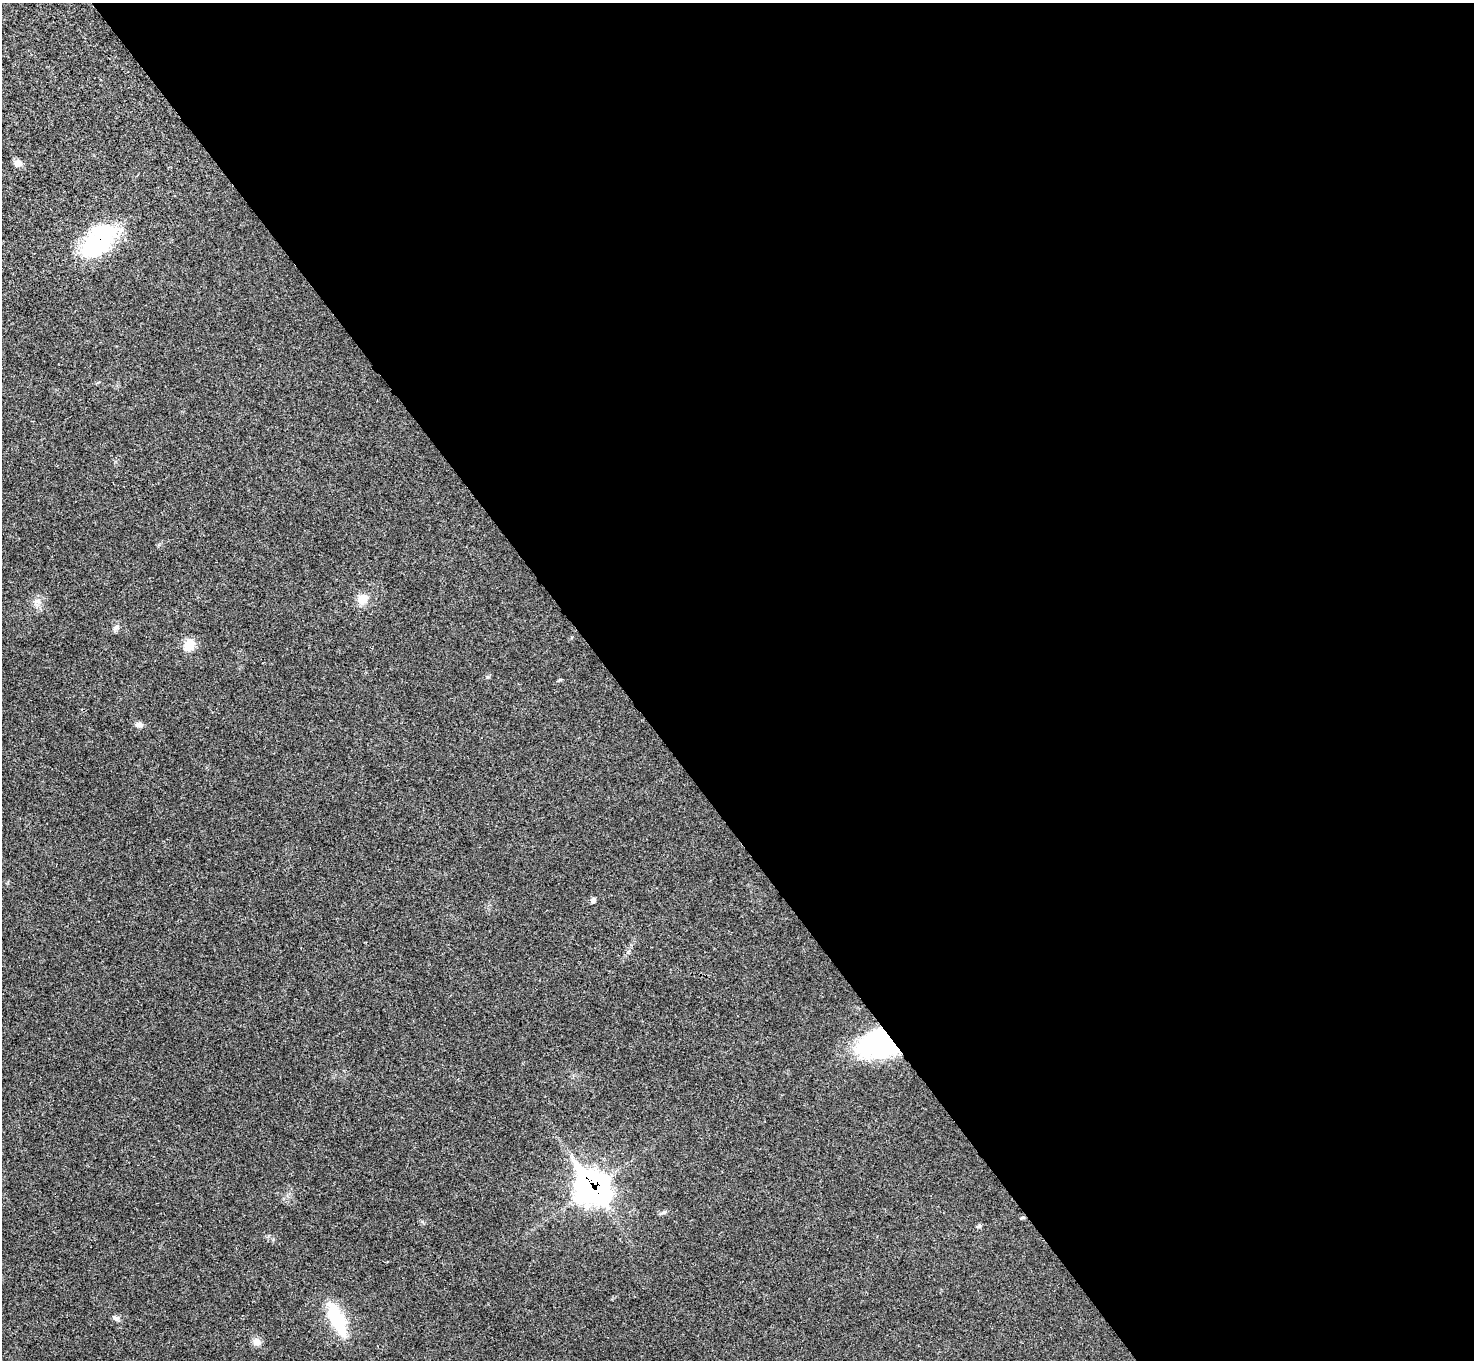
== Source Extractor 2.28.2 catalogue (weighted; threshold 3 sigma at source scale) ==
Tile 8 of 4 x 4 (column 4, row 2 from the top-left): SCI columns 4418-5889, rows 2875-4232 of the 5894 x 5887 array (HDU 1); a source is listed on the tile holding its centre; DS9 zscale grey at full resolution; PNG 1476 x 1362 px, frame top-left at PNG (2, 3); no overlay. Shown black and unused: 58% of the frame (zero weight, under 3 of 4 exposures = <1% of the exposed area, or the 3 px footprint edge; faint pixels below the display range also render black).
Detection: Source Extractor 2.28.2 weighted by HDU 2 'WHT'; one run over the whole footprint, this tile lists its part. Background 0.0218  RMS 0.0043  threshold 0.0196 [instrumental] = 3 sigma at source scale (4.5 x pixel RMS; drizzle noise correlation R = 1.50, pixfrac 1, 0.05/0.05 arcsec/px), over >= 5 px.
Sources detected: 15; all 15 listed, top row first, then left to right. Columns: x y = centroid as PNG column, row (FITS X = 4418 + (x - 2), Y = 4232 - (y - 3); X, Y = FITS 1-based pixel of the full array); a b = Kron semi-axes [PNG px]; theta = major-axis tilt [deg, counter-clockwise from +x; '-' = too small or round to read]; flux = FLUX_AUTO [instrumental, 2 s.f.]
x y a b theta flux
17 163 10 9 - 1.9
98 241 38 19 45 62
363 599 12 11 - 5.5
37 601 9 6 24 1.6
116 627 10 6 35 1.5
189 645 13 11 45 6.4
139 724 9 7 3 1.7
593 901 8 5 -72 1
880 1044 33 23 7 84
592 1188 17 13 -52 340
664 1212 8 5 28 0.92
979 1226 6 4 19 0.67
115 1318 11 6 -21 1.3
337 1319 42 16 -67 21
257 1342 11 10 - 2.5
Overlapping masked pixels (flux is a lower limit): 3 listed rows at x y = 98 241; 880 1044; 592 1188
Unlisted compact peaks at least as high as the median listed source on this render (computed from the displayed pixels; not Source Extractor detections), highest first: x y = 487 677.